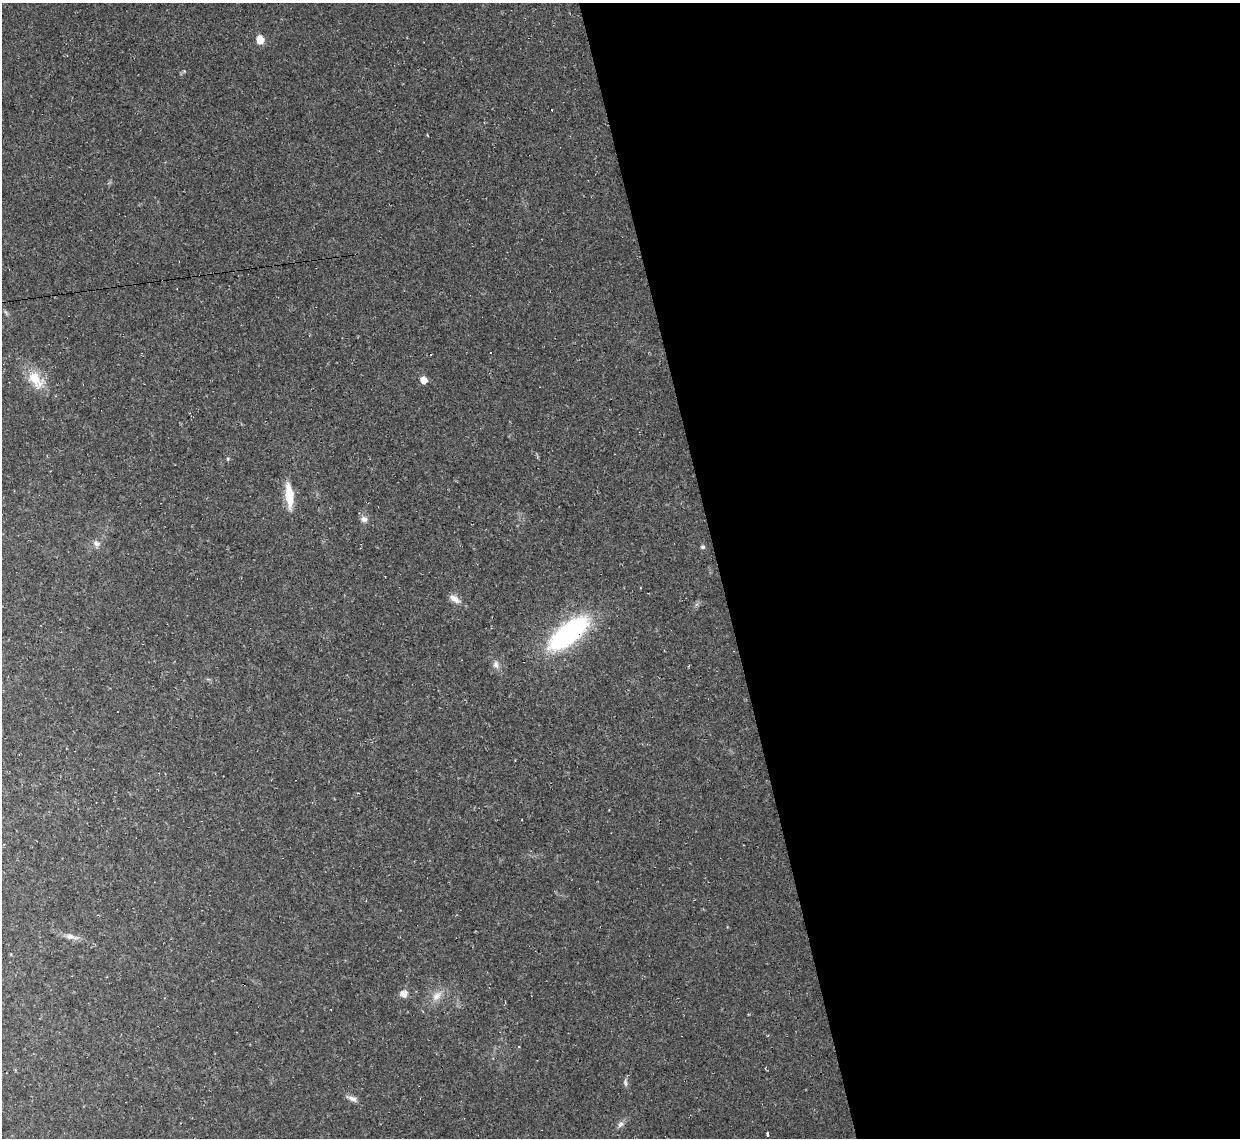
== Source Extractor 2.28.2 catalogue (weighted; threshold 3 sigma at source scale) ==
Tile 8 of 4 x 4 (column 4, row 2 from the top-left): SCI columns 3716-4953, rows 2411-3546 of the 4953 x 4933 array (HDU 1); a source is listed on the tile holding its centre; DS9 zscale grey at full resolution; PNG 1242 x 1140 px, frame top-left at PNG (2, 3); no overlay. Shown black and unused: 42% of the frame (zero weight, under 2 of 3 exposures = <1% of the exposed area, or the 3 px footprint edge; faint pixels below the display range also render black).
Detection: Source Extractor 2.28.2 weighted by HDU 2 'WHT'; one run over the whole footprint, this tile lists its part. Background 0.0341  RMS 0.0064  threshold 0.0287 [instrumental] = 3 sigma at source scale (4.5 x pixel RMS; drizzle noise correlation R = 1.50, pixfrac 1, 0.05/0.05 arcsec/px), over >= 5 px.
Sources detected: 27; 6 cosmic-ray / hot-pixel residue — not listed; the other 21 listed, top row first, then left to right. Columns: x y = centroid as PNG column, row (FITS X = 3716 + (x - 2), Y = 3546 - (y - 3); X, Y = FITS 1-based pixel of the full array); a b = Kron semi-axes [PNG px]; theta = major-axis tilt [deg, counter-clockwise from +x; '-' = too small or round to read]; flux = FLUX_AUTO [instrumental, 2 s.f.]
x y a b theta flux
260 40 6 5 - 13
184 71 4 4 - 0.7
491 353 3 3 - 0.87
36 379 29 16 -52 16
424 380 6 5 - 6.9
537 457 5 3 - 0.77
228 459 5 4 - 0.89
289 495 29 8 -84 15
364 519 10 8 -21 2.9
96 543 11 9 -37 3.3
703 547 6 5 - 1.1
455 599 17 8 -34 4.7
569 633 45 18 39 110
496 664 11 8 -84 3.2
71 937 21 7 -13 4.6
403 994 10 9 - 4.1
437 996 16 10 46 6.6
625 1082 12 5 -86 1.8
352 1099 16 6 -23 3.1
620 1124 9 7 42 2.6
767 1134 6 2 -89 0.81